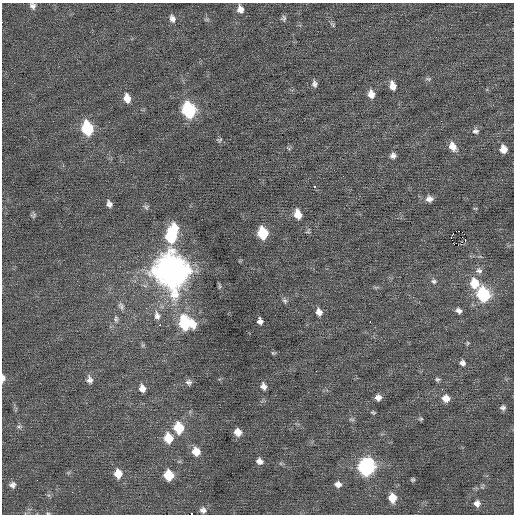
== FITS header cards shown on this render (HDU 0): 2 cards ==
NAXIS1  =                  512 / Axis length
NAXIS2  =                  512 / Axis length

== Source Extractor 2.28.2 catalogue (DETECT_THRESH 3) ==
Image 512 x 512 px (HDU 0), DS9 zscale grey, 1 PNG px = 1 image px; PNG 516 x 516 px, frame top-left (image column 1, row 512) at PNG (2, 3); no overlay
Background 0.00957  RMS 0.7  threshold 2.1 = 3 sigma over >= 5 px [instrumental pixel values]
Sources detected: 83; all 83 listed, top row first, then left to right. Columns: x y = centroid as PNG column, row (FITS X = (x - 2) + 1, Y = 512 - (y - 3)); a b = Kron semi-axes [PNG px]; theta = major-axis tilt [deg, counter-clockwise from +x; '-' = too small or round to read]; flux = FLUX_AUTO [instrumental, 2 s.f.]
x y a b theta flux
33 6 8 7 - 160
240 9 9 7 -73 290
283 18 7 6 - 110
172 19 10 7 -71 210
207 19 6 4 19 59
333 25 10 4 -46 81
428 79 9 5 -8 99
314 84 8 6 -81 150
392 86 10 6 -76 410
371 94 9 7 -78 410
127 98 9 7 -77 480
189 110 10 8 -74 5500
441 121 2 2 - 95
87 128 10 8 -74 3300
475 131 9 7 -4 160
219 140 8 6 -3 87
453 147 11 8 -57 460
503 149 8 7 - 450
393 156 8 7 - 170
314 187 3 3 - 520
429 199 9 8 - 240
109 204 7 5 -70 180
146 207 8 7 - 110
475 208 6 3 -18 45
298 214 10 7 -72 590
33 215 7 6 - 94
174 228 12 9 -73 740
458 231 2 2 - 3500
263 233 9 7 -77 2000
171 236 12 9 -84 2700
451 237 3 3 - 960
465 240 3 2 - 59
458 245 2 2 - 330
172 271 15 12 -73 85000
479 271 10 8 -25 200
434 281 8 7 - 140
474 283 10 8 -70 1000
376 287 7 4 18 67
483 294 9 8 - 4400
413 297 3 3 - 51
285 301 7 6 - 110
121 306 11 7 -66 190
458 311 7 5 -34 180
319 312 9 7 -72 280
157 315 12 9 -75 300
116 319 10 6 89 150
260 321 6 5 - 180
370 322 2 2 - 160
184 323 12 8 -81 2700
193 324 11 7 -79 510
160 325 3 2 - 120
468 343 5 5 - 60
143 345 6 4 46 66
273 353 6 4 -2 63
462 363 7 7 - 180
3 378 7 4 89 230
438 379 6 5 - 89
89 380 11 7 -76 210
189 382 8 7 - 150
263 386 8 6 -66 210
142 388 8 7 - 300
378 397 7 6 - 240
446 398 8 7 - 430
503 408 6 6 - 130
373 413 6 4 -16 62
352 419 9 4 -1 78
421 419 6 4 20 68
19 427 8 5 -3 100
179 428 10 8 -76 1600
238 432 8 7 - 440
168 438 10 8 -73 990
196 451 9 8 - 620
259 461 7 6 - 240
366 467 10 9 - 9500
118 474 9 8 - 590
169 475 8 7 - 1300
413 479 5 4 - 71
338 484 8 7 - 260
12 485 8 7 - 190
392 498 8 7 - 750
477 503 7 7 - 240
203 510 9 7 -19 190
48 513 5 3 - 48
At the frame edge (FLAGS 8, measured only in part): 3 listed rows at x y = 33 6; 3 378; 48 513